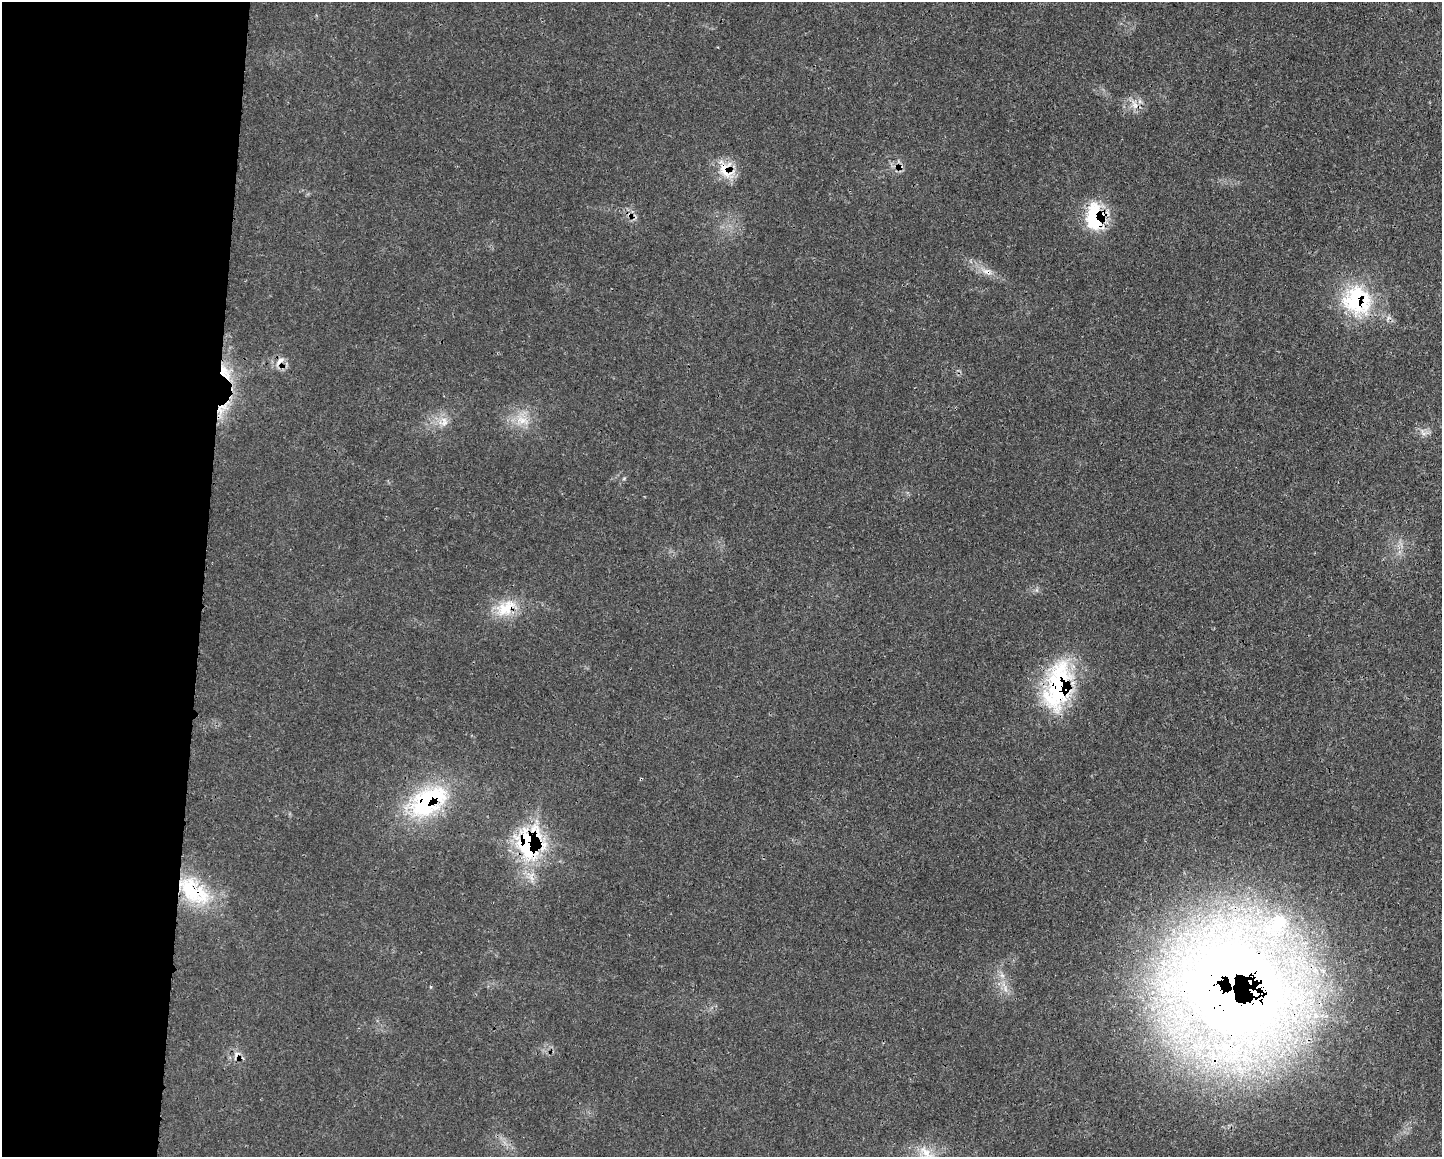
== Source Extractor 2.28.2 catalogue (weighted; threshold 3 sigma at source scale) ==
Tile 4 of 3 x 4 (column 1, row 2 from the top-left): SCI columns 121-1560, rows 2327-3481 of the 4676 x 4644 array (HDU 1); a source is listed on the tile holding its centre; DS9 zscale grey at full resolution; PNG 1444 x 1159 px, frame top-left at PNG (2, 2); no overlay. Shown black and unused: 14% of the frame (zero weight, under 3 of 4 exposures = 1% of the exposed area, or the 3 px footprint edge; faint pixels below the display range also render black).
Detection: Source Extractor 2.28.2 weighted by HDU 2 'WHT'; one run over the whole footprint, this tile lists its part. Background 0.0211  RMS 0.0023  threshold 0.0104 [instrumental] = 3 sigma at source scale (4.5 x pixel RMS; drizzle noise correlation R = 1.50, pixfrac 1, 0.05/0.05 arcsec/px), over >= 5 px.
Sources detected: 26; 3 cosmic-ray / hot-pixel residue — not listed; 3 inside a brighter listed object's ellipse — not listed separately; the other 20 listed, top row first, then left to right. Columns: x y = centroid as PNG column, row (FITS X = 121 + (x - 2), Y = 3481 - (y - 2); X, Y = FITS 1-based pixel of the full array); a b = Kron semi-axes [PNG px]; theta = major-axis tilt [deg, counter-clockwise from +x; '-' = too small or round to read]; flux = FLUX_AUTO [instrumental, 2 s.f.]
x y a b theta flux
1134 105 16 7 -65 1.8
725 170 27 16 -55 5.5
1095 217 33 22 88 14
987 272 17 8 -21 2.2
1356 299 42 33 -69 22
280 361 17 7 50 1.7
225 372 23 11 -58 5.4
219 410 31 12 17 5.2
444 420 20 8 47 2.6
522 420 23 11 -17 4.3
506 608 34 19 26 7.9
1058 686 59 27 78 32
428 801 57 32 32 29
527 845 46 23 -78 26
194 891 49 27 -39 19
1277 924 35 21 50 11
1002 975 7 6 - 0.8
1005 989 10 4 -77 0.88
1229 989 90 69 -56 540
926 1153 28 10 -50 3.9
Overlapping masked pixels (flux is a lower limit): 13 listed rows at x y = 725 170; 1095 217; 987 272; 1356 299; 280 361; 225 372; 219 410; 506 608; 1058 686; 428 801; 527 845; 194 891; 1229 989
Isophote crosses this tile's border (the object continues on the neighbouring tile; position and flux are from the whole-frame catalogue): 1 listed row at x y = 926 1153
Unlisted compact peaks at least as high as the median listed source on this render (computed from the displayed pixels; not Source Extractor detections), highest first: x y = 624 478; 431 987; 1036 590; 1424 434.